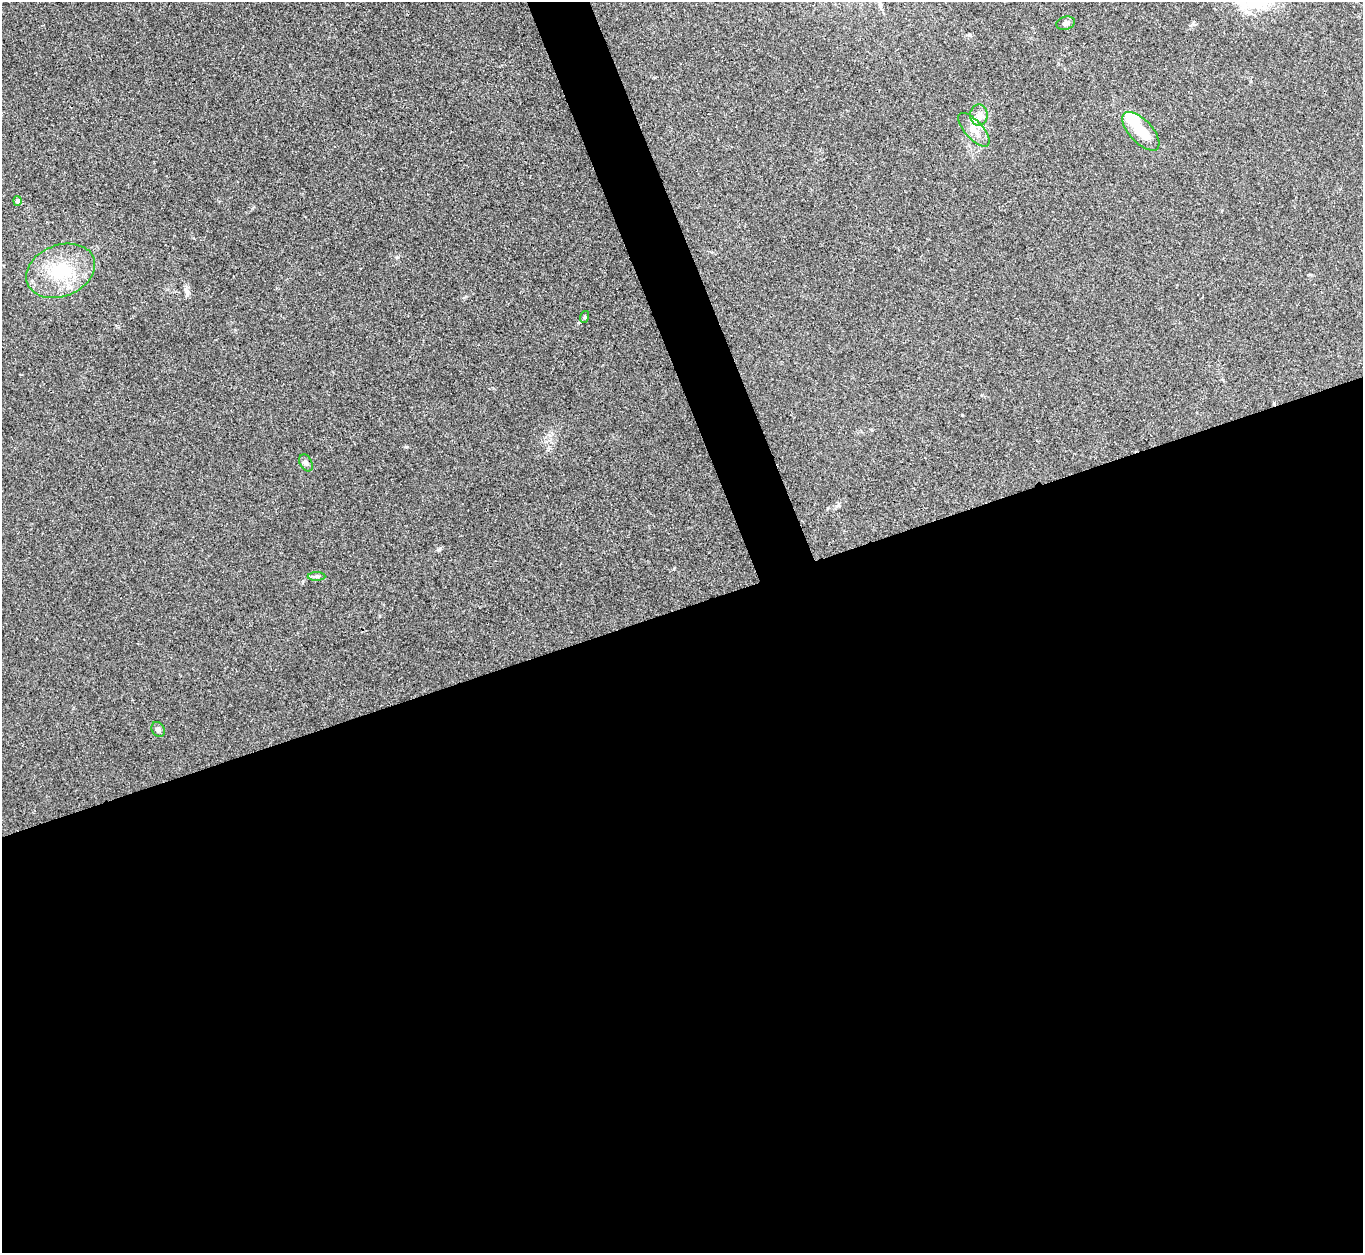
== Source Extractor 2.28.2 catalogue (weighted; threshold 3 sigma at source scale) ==
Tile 15 of 4 x 4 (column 3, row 4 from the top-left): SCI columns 2723-4083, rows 149-1399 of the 5443 x 5430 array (HDU 1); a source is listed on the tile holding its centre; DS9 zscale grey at full resolution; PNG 1365 x 1255 px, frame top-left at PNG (2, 2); each listed source drawn as its Kron ellipse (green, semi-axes under 4 px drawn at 4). Shown black and unused: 54% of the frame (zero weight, under 3 of 4 exposures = <1% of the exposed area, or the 3 px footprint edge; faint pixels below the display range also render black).
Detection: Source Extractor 2.28.2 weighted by HDU 2 'WHT'; one run over the whole footprint, this tile lists its part. Background 0.0468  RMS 0.005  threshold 0.0226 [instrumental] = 3 sigma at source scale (4.5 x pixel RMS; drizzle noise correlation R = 1.50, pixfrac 1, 0.05/0.05 arcsec/px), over >= 5 px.
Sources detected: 11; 1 inside a brighter object's white glare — neither listed nor drawn; the other 10 listed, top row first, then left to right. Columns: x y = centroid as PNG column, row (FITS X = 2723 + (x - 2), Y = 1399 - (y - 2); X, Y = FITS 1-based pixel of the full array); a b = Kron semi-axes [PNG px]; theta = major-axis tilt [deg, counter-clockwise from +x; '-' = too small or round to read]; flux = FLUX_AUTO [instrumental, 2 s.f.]
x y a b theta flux
1066 23 9 6 15 1.7
979 115 11 8 90 3.6
974 130 21 9 -48 5.4
1141 131 24 11 -47 13
17 201 5 4 - 1.5
61 271 36 25 22 27
584 317 6 4 71 0.57
306 463 9 6 -60 1.1
317 576 9 4 1 1.1
158 729 8 6 -57 1.2
Unlisted compact peaks at least as high as the median listed source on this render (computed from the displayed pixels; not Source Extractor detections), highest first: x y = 440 548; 397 257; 406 447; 187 295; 674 568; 303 581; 970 35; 962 415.